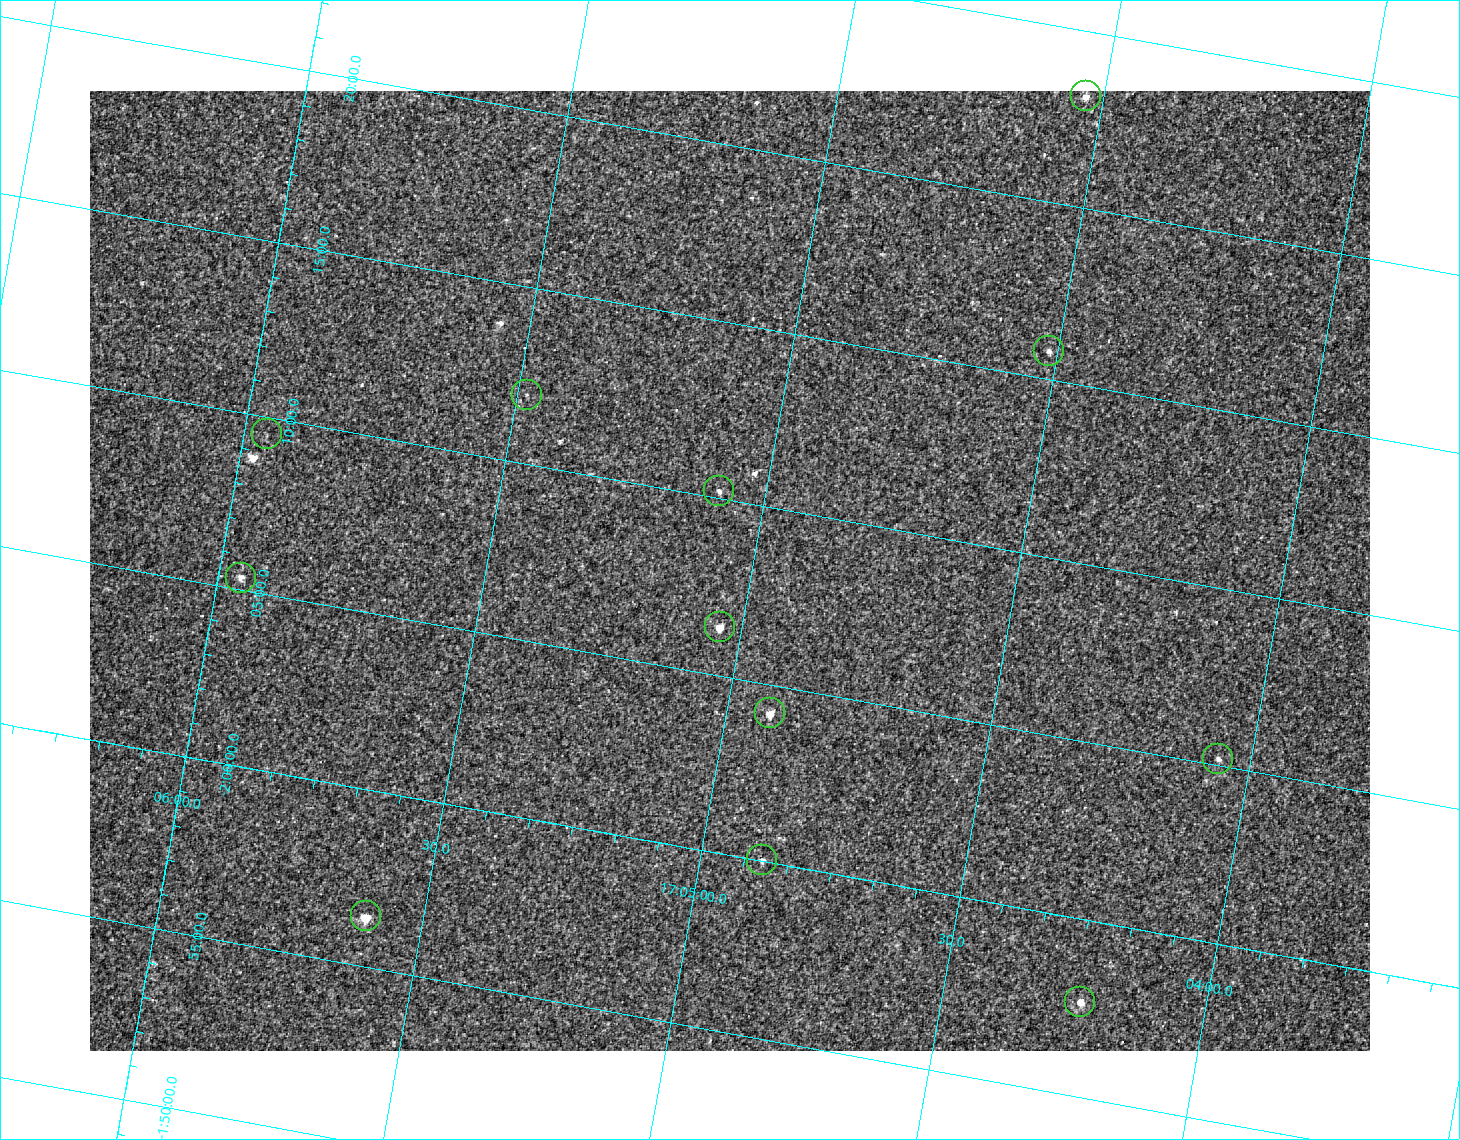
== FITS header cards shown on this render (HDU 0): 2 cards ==
NAXIS1  =                 1280 / image width
NAXIS2  =                  960 / image height

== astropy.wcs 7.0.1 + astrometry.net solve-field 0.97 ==
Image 1280 x 960 px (HDU 0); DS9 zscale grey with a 90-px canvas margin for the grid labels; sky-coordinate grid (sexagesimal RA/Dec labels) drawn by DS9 from the SOLVED WCS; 12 Tycho-2 reference stars matched to detected sources circled (green)
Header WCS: RA---TAN-SIP/DEC--TAN-SIP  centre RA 17:05:02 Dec -02:08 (256.26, -2.13 deg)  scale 1.71 arcsec/px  FOV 36.6' x 27.5'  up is +170 deg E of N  parity flipped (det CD > 0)
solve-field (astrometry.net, Tycho-2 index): VERIFIED the header's WCS against the Tycho-2 star catalogue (verified at 2 index scales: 12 matches each, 0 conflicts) and refined it, rather than solving blind
Solved WCS: RA---TAN-SIP/DEC--TAN-SIP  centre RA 17:05:03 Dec -02:08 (256.26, -2.13 deg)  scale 1.72 arcsec/px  FOV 36.6' x 27.5'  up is +170 deg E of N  parity flipped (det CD > 0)
The solver's refit moves the header's centre by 1.1 arcsec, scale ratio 1.001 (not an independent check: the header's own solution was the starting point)
Tycho-2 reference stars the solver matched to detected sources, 12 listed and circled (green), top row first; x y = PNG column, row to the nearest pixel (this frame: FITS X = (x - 90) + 1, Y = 960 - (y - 91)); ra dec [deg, ICRS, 3 dp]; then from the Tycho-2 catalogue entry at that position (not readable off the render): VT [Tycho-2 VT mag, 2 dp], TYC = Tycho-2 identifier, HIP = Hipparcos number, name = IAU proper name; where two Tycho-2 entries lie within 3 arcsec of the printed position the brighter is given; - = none
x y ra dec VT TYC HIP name
1086 96 256.133 -2.386 10.60 5068-1510-1 - -
1049 351 256.129 -2.263 11.48 5068-1435-1 - -
527 395 256.370 -2.199 12.34 5068-1559-1 - -
267 434 256.489 -2.159 11.74 5068-1349-1 - -
719 491 256.272 -2.170 11.68 5068-1350-1 - -
241 578 256.489 -2.089 11.24 5068-1351-1 - -
720 627 256.260 -2.106 10.73 5068-1636-1 - -
770 713 256.229 -2.070 10.02 5068-1254-1 - -
1218 759 256.015 -2.087 11.42 5068-1450-1 - -
762 860 256.221 -2.001 11.48 5068-1290-1 - -
366 916 256.402 -1.940 11.23 5068-1490-1 - -
1080 1002 256.059 -1.961 10.62 5068-1857-1 - -